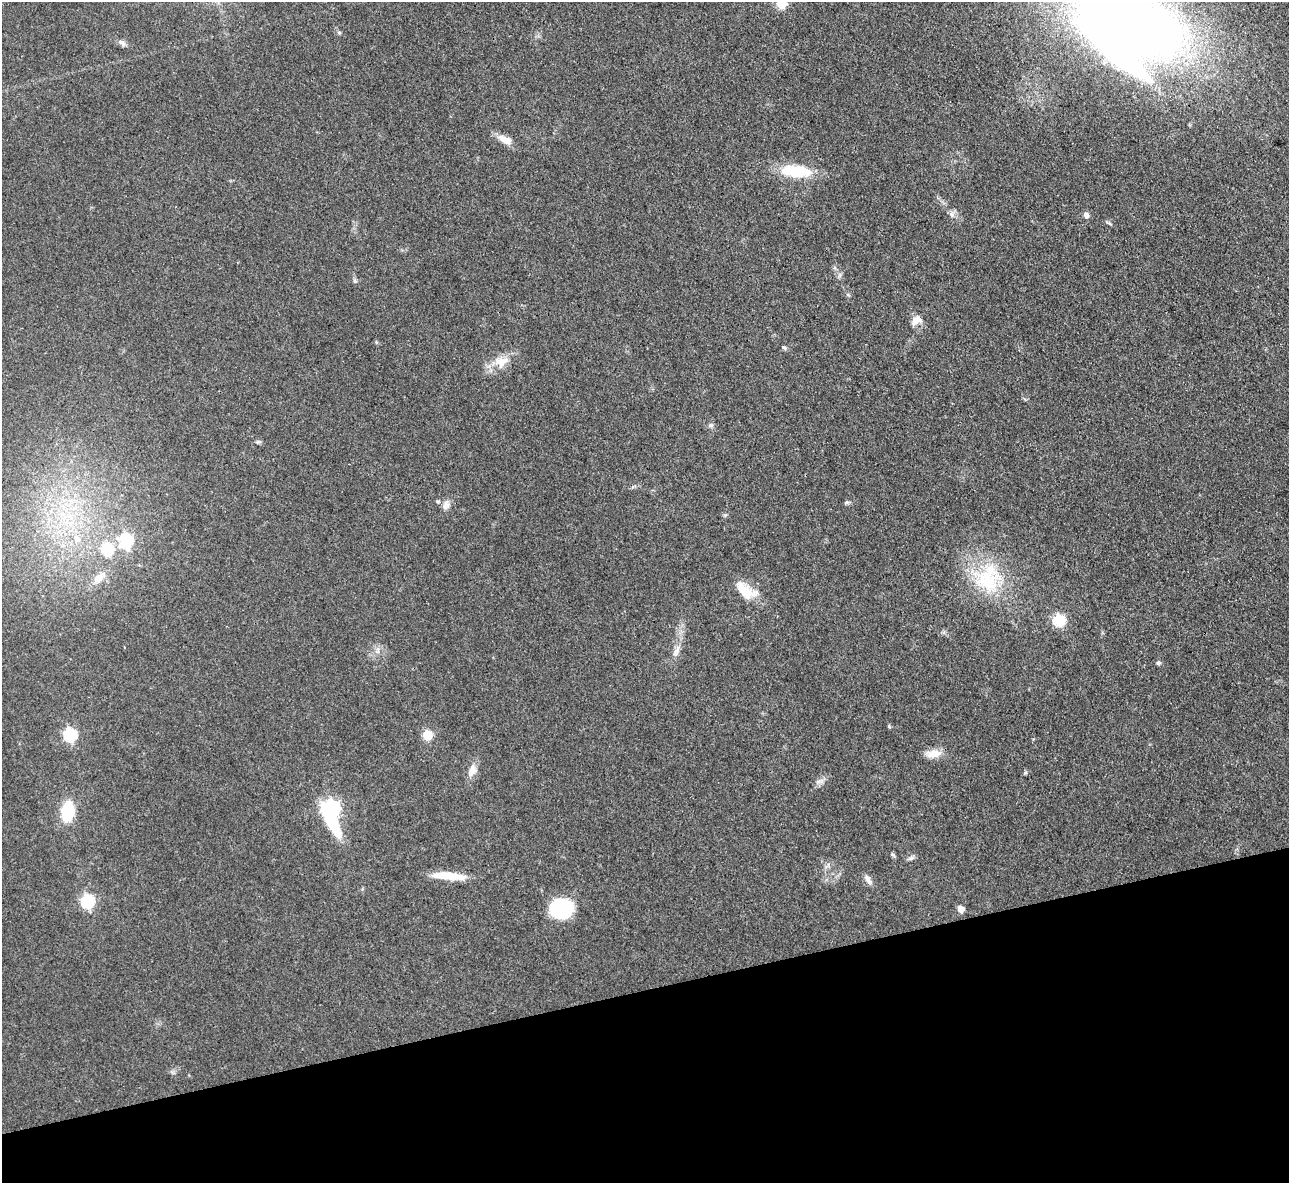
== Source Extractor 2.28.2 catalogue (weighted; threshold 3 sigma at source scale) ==
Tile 14 of 4 x 4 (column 2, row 4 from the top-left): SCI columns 1287-2573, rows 142-1322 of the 5146 x 5128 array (HDU 1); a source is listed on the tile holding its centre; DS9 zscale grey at full resolution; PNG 1291 x 1185 px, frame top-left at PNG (2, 2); no overlay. Shown black and unused: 16% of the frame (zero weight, under 3 of 4 exposures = <1% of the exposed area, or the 3 px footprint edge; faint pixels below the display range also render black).
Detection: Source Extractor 2.28.2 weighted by HDU 2 'WHT'; one run over the whole footprint, this tile lists its part. Background 0.0978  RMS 0.0066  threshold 0.0297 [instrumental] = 3 sigma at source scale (4.5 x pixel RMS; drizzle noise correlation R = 1.50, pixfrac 1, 0.05/0.05 arcsec/px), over >= 5 px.
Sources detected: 44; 2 inside a brighter object's white glare — not listed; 1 inside a brighter listed object's ellipse — not listed separately; the other 41 listed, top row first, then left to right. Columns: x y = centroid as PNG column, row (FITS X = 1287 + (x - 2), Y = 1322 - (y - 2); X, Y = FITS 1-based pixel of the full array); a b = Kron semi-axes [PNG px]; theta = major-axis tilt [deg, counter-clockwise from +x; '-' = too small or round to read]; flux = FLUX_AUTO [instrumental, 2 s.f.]
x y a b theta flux
781 4 6 5 - 32
1131 23 109 52 -20 720
339 33 5 5 - 0.98
122 43 12 6 -41 2.5
505 140 18 8 -25 8.4
796 171 40 15 -5 26
952 215 9 8 - 2.7
1086 215 6 6 - 3.1
1109 223 8 4 -27 1.1
848 295 6 4 -20 0.87
916 320 15 11 36 5.7
784 348 7 5 -46 1.1
501 362 19 16 12 12
711 425 6 4 44 1.3
258 442 8 4 1 1.1
847 502 8 5 7 1.2
446 505 13 9 56 4
77 539 13 9 -49 6.6
126 540 7 6 - 86
107 549 6 6 - 59
99 578 20 10 43 7.8
988 578 42 40 74 52
745 593 38 14 -5 13
1059 620 6 6 - 70
677 651 19 6 70 4.9
1158 663 6 5 - 1.2
889 726 6 4 -61 0.79
70 735 6 6 - 93
427 735 6 5 - 35
934 754 21 10 7 7.9
472 770 15 10 75 6.3
1025 773 6 4 19 0.9
332 807 8 7 - 170
68 812 13 8 83 47
892 855 8 4 -38 1.2
911 858 9 5 27 1.7
449 876 37 8 -5 17
868 880 14 6 -56 3.4
88 901 6 6 - 100
561 908 20 17 10 51
961 909 6 5 - 5.2
Isophote crosses this tile's border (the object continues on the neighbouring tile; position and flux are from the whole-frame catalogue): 2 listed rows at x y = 781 4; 1131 23
Unlisted compact peaks at least as high as the median listed source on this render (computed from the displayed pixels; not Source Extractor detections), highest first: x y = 355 281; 725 515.